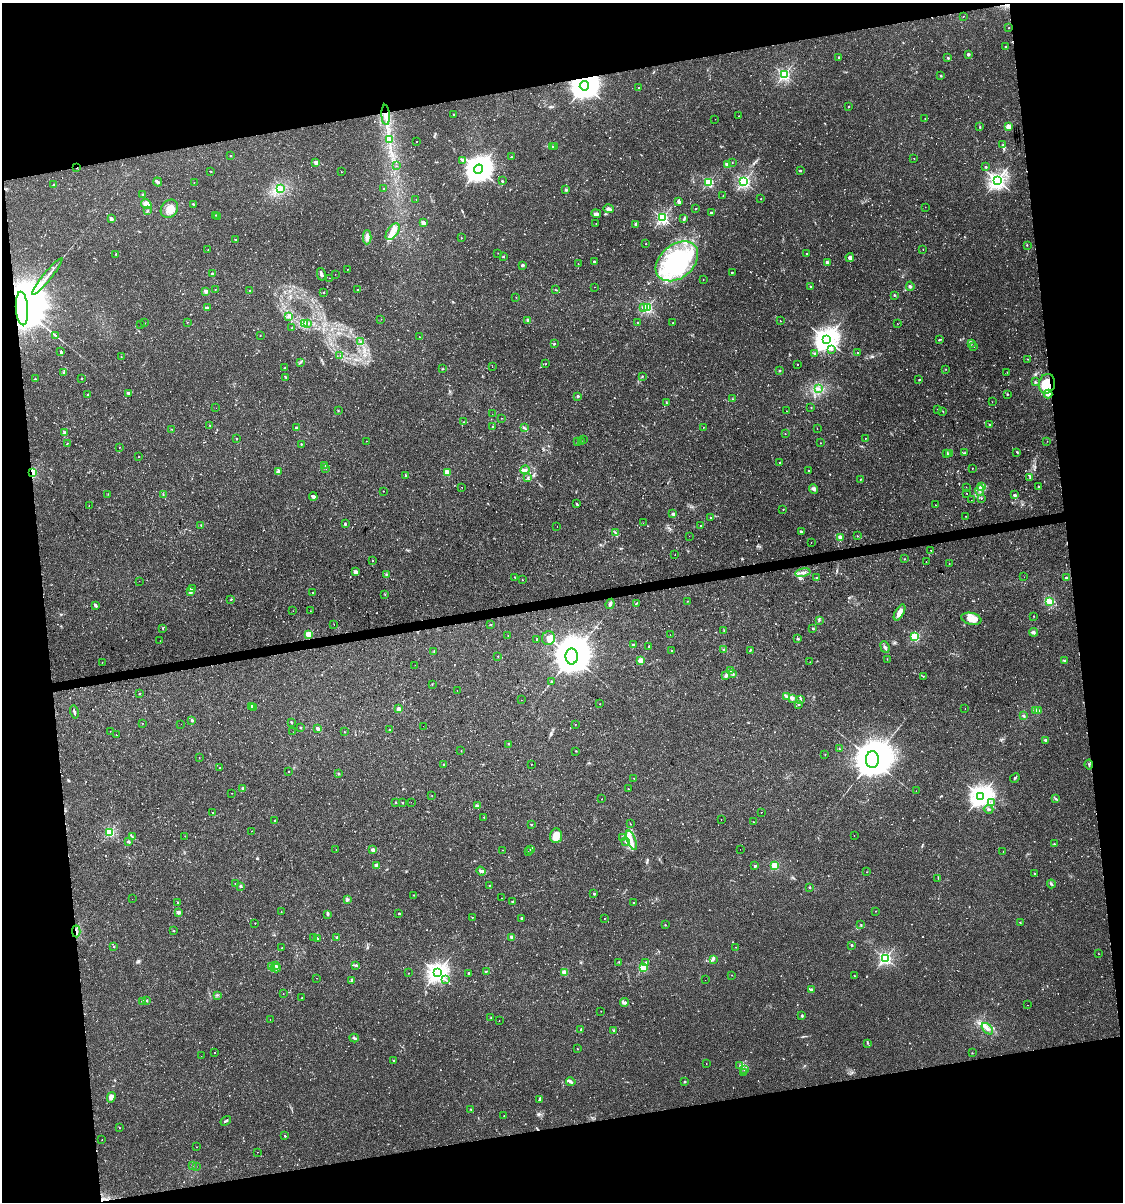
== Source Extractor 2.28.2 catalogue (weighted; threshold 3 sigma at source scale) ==
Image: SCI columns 67-4547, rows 1-4799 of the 4573 x 4799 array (HDU 1 of 3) = the unmasked area's bounding box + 8 px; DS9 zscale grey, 4 x 4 block average (1 PNG px = mean of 4 x 4 image px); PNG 1125 x 1204 px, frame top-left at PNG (2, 3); each listed source drawn as its Kron ellipse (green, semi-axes under 4 px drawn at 4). Shown black and unused: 22% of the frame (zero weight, under 2 of 3 exposures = <1% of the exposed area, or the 3 px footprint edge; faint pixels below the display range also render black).
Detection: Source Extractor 2.28.2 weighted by HDU 2 'WHT'. Background 0.0342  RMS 0.0031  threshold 0.0142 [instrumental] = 3 sigma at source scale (4.5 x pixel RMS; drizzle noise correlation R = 1.50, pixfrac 1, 0.0396/0.0396 arcsec/px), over >= 5 px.
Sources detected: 879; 3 too faint to see at this stretch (4 x 4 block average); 1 inside a brighter object's white glare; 17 cosmic-ray / hot-pixel residue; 1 long thin detection or spike segment (spike, bleed or trail) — neither listed nor drawn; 9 coinciding with a brighter row at this scale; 22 inside a brighter listed object's ellipse — not listed separately; of the other 826, all 500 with FLUX_AUTO >= 0.633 (the completeness limit of this list) listed and drawn (326 fainter detections not listed), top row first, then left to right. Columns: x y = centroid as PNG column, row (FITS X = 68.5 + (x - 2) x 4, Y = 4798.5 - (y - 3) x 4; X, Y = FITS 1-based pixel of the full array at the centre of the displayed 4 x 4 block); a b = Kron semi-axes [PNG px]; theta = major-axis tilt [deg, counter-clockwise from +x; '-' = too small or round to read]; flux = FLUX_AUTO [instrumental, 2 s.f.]
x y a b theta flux
963 16 2 2 - 2
1009 28 2 2 - 0.69
1006 47 2 2 - 3.2
968 54 2 2 - 14
839 57 2 2 - 4.4
948 58 2 2 - 3.7
784 75 2 2 - 350
941 76 3 2 - 1.7
584 86 5 4 - 3000
639 88 2 2 - 1.8
848 106 2 2 - 1
453 114 2 2 - 2.6
386 115 10 3 -86 10
739 116 2 2 - 0.67
925 118 2 2 - 1
715 119 2 2 - 1.6
980 126 3 2 - 1.1
1008 126 2 2 - 59
389 139 2 2 - 1
416 142 2 2 - 0.82
1003 145 3 2 - 1.4
555 146 2 2 - 0.77
553 147 2 2 - 1.8
231 156 2 2 - 1.9
511 157 2 2 - 1.7
914 159 2 2 - 0.92
463 160 2 2 - 1.1
732 162 2 2 - 1.2
316 163 2 2 - 31
727 165 2 2 - 42
397 166 2 2 - 0.65
986 167 2 2 - 1.8
77 168 2 2 - 1.4
478 169 5 4 - 2500
211 171 3 2 - 0.95
800 171 2 2 - 3.5
341 172 2 2 - 0.87
997 180 3 2 - 900
502 181 3 2 - 1.6
744 181 2 2 - 410
158 182 5 2 - 5.8
709 182 2 2 - 210
194 183 2 2 - 1.5
54 185 3 2 - 2.1
281 188 2 2 - 1.2
384 189 2 2 - 2.5
566 190 3 2 - 2.2
143 195 2 2 - 5
723 196 2 2 - 0.65
416 199 2 2 - 0.76
761 199 2 2 - 0.93
679 201 2 2 - 12
146 204 6 4 -31 12
193 204 2 2 - 1.6
925 207 2 2 - 1.8
696 208 2 2 - 0.82
169 209 10 8 50 22
609 209 5 2 - 3.6
148 211 3 2 - 1.3
711 213 2 2 - 3.8
596 214 5 3 - 5.1
216 215 2 2 - 0.97
218 217 2 2 - 4.5
662 218 2 2 - 370
111 219 2 2 - 18
684 219 4 2 - 2.9
423 223 2 2 - 29
596 223 2 2 - 0.69
636 224 2 2 - 12
393 232 9 5 56 16
367 237 7 3 88 7.2
461 238 2 2 - 1.3
235 240 2 2 - 2.8
646 244 2 2 - 1.4
1027 245 2 2 - 1.3
923 249 2 2 - 1
208 250 2 2 - 1.2
498 253 2 2 - 0.68
807 253 2 2 - 1.1
116 254 2 2 - 1.8
503 257 2 2 - 2.7
850 258 4 4 - 5.2
677 261 24 16 40 200
594 262 2 2 - 7.7
827 263 2 2 - 25
578 264 2 2 - 0.91
523 265 2 2 - 6
347 269 2 2 - 0.8
732 273 2 2 - 1.1
212 274 3 2 - 1.7
321 274 6 2 -77 4.3
335 274 2 2 - 0.83
47 276 23 2 51 12
329 278 2 2 - 0.89
703 279 2 2 - 0.77
810 286 3 2 - 1.5
910 286 4 2 - 2
595 287 2 2 - 2.7
358 289 2 2 - 2.2
555 289 2 2 - 0.72
215 290 2 2 - 0.68
206 291 2 2 - 27
250 291 3 2 - 1.7
324 293 2 2 - 2.3
894 295 2 2 - 2.2
516 297 2 2 - 1.1
208 307 4 2 - 2
643 307 2 2 - 11
647 308 2 2 - 270
22 309 17 6 -86 29000
289 316 4 3 - 3.8
381 319 2 2 - 0.64
528 320 2 2 - 20
780 321 2 2 - 1.5
187 322 2 2 - 0.74
145 323 2 2 - 0.74
638 323 2 2 - 2.2
673 323 2 2 - 1.7
897 323 2 2 - 0.63
304 324 3 2 - 4.8
308 324 2 2 - 0.65
140 325 2 2 - 0.86
292 328 2 2 - 1.2
260 335 2 2 - 1.1
56 336 3 2 - 1.8
419 337 2 2 - 0.85
939 339 2 2 - 1.2
826 340 4 3 - 1800
361 341 2 2 - 0.75
972 343 2 2 - 0.83
554 344 3 2 - 1.7
974 346 2 2 - 2.3
831 349 3 2 - 3
60 352 3 2 - 1.8
857 353 2 2 - 2.5
815 354 2 2 - 1.7
340 355 2 2 - 1.1
121 357 2 2 - 0.93
1027 359 2 2 - 0.94
300 363 2 2 - 0.64
545 364 2 2 - 1.3
798 364 2 2 - 1.3
492 367 2 2 - 0.69
284 368 2 2 - 1.1
442 369 2 2 - 1.4
946 369 2 2 - 0.69
780 371 2 2 - 4
64 372 3 2 - 1.3
1007 372 2 2 - 0.69
642 376 2 2 - 1.5
286 377 4 2 - 2
82 378 2 2 - 1.5
35 379 2 2 - 1.1
919 380 2 2 - 1.5
1035 382 4 2 - 1.7
1047 384 10 8 79 32
818 389 3 2 - 3.1
128 393 4 3 - 2.6
1007 394 2 2 - 2
1048 394 4 3 - 6.5
87 395 2 2 - 1.6
578 396 2 2 - 9.2
733 399 2 2 - 0.81
666 402 3 2 - 0.89
992 402 2 2 - 0.84
811 407 2 2 - 1.3
216 408 2 2 - 1.7
937 409 2 2 - 0.65
338 411 2 2 - 1.2
786 411 2 2 - 0.65
943 411 2 2 - 0.79
492 414 2 2 - 0.67
501 418 2 2 - 0.69
463 422 2 2 - 1
210 425 2 2 - 0.92
990 425 3 2 - 1.1
493 427 2 2 - 3.9
703 427 2 2 - 0.84
296 428 2 2 - 11
524 428 3 2 - 2
171 429 2 2 - 0.69
817 429 2 2 - 1.7
64 432 3 3 - 2.7
785 433 2 2 - 0.92
865 438 2 2 - 1
237 439 2 2 - 3.3
584 440 2 2 - 0.82
366 441 2 2 - 2.1
1047 441 2 2 - 0.71
578 442 2 2 - 2.6
581 442 2 2 - 1.5
67 443 2 2 - 1.1
820 443 2 2 - 1.3
301 444 2 2 - 3.8
119 448 2 2 - 1.3
1017 452 3 2 - 1.3
964 453 3 2 - 1.3
947 454 2 2 - 0.64
949 454 2 2 - 1.4
139 457 2 2 - 0.78
779 463 2 2 - 2.1
325 465 3 2 - 1.3
326 468 2 2 - 0.73
972 468 2 2 - 0.67
525 470 4 2 - 3.3
809 470 2 2 - 1.9
278 471 4 3 - 3.3
447 472 2 2 - 57
32 473 2 2 - 160
406 475 3 2 - 1.6
528 477 2 2 - 1.2
1030 477 2 2 - 0.95
860 479 2 2 - 1.7
1038 486 2 2 - 1.9
462 487 2 2 - 0.77
966 487 2 2 - 1
981 487 4 2 - 3.6
814 489 5 3 - 4.8
980 490 5 2 - 4.1
383 491 2 2 - 0.65
108 494 2 2 - 0.82
163 494 2 2 - 1.2
967 494 2 2 - 0.67
1014 495 2 2 - 4.3
313 497 4 3 - 4.5
981 498 2 2 - 1.1
971 500 2 2 - 1.5
576 504 2 2 - 1.8
935 505 2 2 - 0.68
89 506 2 2 - 0.71
783 509 2 2 - 1.2
673 514 4 2 - 3.7
966 516 2 2 - 0.73
711 517 2 2 - 0.64
643 523 2 2 - 0.71
345 524 2 2 - 3.9
201 525 2 2 - 1.3
701 526 2 2 - 0.68
557 527 2 2 - 2
801 532 2 2 - 13
615 533 3 2 - 1.7
689 536 2 2 - 1.5
857 536 2 2 - 0.65
840 537 2 2 - 48
811 542 2 2 - 1.5
931 550 2 2 - 1
675 555 2 2 - 1.1
904 559 2 2 - 1.1
373 560 2 2 - 0.74
926 562 2 2 - 1.8
949 563 2 2 - 1.1
356 572 2 2 - 30
803 573 7 2 11 5.9
386 575 2 2 - 1.1
515 577 2 2 - 1.7
816 577 2 2 - 2.5
1024 577 2 2 - 0.98
1066 578 2 2 - 7.4
522 580 2 2 - 0.63
139 581 2 2 - 1
192 588 3 2 - 2.1
191 591 4 2 - 1.9
312 593 2 2 - 9.5
385 594 2 2 - 1.1
231 599 2 2 - 0.98
687 601 2 2 - 0.7
1049 602 3 2 - 3.2
637 603 2 2 - 0.79
610 604 5 3 - 4.6
96 606 4 3 - 2.7
293 611 2 2 - 0.86
310 611 2 2 - 0.66
899 612 9 3 60 14
1034 616 2 2 - 1.1
971 619 10 6 -13 24
819 620 2 2 - 0.9
334 624 2 2 - 0.97
491 625 2 2 - 1.4
163 628 2 2 - 1.4
813 628 2 2 - 3.9
724 631 2 2 - 0.75
1034 632 4 2 - 3.1
309 635 2 2 - 120
670 635 2 2 - 1.1
508 636 2 2 - 0.72
915 637 2 2 - 190
548 638 7 6 - 10
537 639 2 2 - 3.5
797 639 3 2 - 1.4
160 641 2 2 - 0.94
633 645 2 2 - 6.3
649 646 2 2 - 1.5
885 647 6 2 -68 3.4
723 650 2 2 - 1.1
750 650 3 2 - 1.6
434 651 2 2 - 0.7
671 651 2 2 - 0.75
498 656 2 2 - 0.93
572 656 8 6 88 8500
887 659 2 2 - 0.75
641 661 3 3 - 13
1065 661 3 2 - 1.8
102 662 2 2 - 0.67
810 662 2 2 - 0.9
415 665 2 2 - 0.86
730 670 3 2 - 2.1
733 673 3 2 - 1.9
725 676 4 3 - 3.2
923 676 2 2 - 0.72
551 682 3 2 - 1
432 684 2 2 - 0.93
457 690 2 2 - 1.5
139 694 2 2 - 1.6
786 696 4 3 - 3.3
792 699 4 2 - 4.2
801 699 3 2 - 1.9
521 700 2 2 - 0.79
600 704 2 2 - 0.82
799 704 3 2 - 1.2
252 706 2 2 - 13
253 708 2 2 - 2.1
399 709 2 2 - 40
965 709 2 2 - 1.1
1036 710 2 2 - 34
1038 710 2 2 - 7.5
74 712 6 2 -76 4.3
1024 716 2 2 - 3.2
192 720 2 2 - 4.7
291 722 3 2 - 1.2
143 723 2 2 - 0.85
181 724 2 2 - 1
575 724 2 2 - 0.98
423 726 2 2 - 0.85
300 727 2 2 - 1
318 729 2 2 - 19
390 730 2 2 - 2.2
110 731 2 2 - 1.4
293 732 2 2 - 2.5
344 732 2 2 - 0.81
116 735 2 2 - 0.71
1045 740 2 2 - 8.9
509 744 2 2 - 1.1
839 749 2 2 - 0.68
461 751 2 2 - 0.79
576 751 2 2 - 1.1
825 754 2 2 - 0.71
199 758 2 2 - 0.95
872 760 8 6 88 9500
443 764 2 2 - 3.5
531 764 2 2 - 1.6
1089 764 5 2 - 1.9
220 768 2 2 - 3.2
288 771 2 2 - 1.2
338 774 2 2 - 7.5
634 778 2 2 - 0.75
1015 778 5 2 - 2.9
243 788 3 2 - 1.7
628 789 2 2 - 0.74
916 791 2 2 - 0.73
232 793 2 2 - 0.78
432 796 2 2 - 0.67
981 796 3 3 - 1400
1055 798 2 2 - 0.68
602 799 2 2 - 0.69
411 802 2 2 - 1.1
396 803 2 2 - 1.4
402 803 2 2 - 1.4
992 803 2 2 - 3.7
477 806 3 2 - 4.8
989 809 5 2 - 2.1
761 812 2 2 - 1.2
213 813 2 2 - 1.4
484 817 2 2 - 1.1
721 819 2 2 - 0.72
275 820 2 2 - 1.5
753 822 2 2 - 0.64
630 824 2 2 - 0.88
531 825 2 2 - 3.7
251 831 2 2 - 3.1
110 832 2 2 - 210
185 836 2 2 - 0.78
556 836 7 6 - 23
854 836 2 2 - 0.8
132 837 3 2 - 1.9
623 838 3 2 - 1.4
631 840 10 3 -69 11
128 841 4 2 - 2
625 841 3 2 - 1.6
1054 844 2 2 - 0.87
336 849 2 2 - 0.76
531 849 4 3 - 2.3
740 849 2 2 - 1.6
373 850 2 2 - 19
503 850 2 2 - 3
1003 851 2 2 - 0.66
528 852 2 2 - 0.74
376 866 2 2 - 33
755 866 2 2 - 7.6
775 866 2 2 - 120
481 871 5 2 - 6.7
867 872 2 2 - 0.77
1034 873 2 2 - 2.4
938 878 2 2 - 0.7
235 883 2 2 - 3.4
1051 884 4 2 - 2.8
240 886 2 2 - 10
489 886 2 2 - 0.77
810 888 2 2 - 0.87
594 894 2 2 - 9.1
414 895 2 2 - 0.87
502 898 2 2 - 0.8
132 899 2 2 - 0.89
347 899 2 2 - 14
513 901 3 2 - 1.3
178 902 2 2 - 2.7
634 903 2 2 - 1.2
876 911 2 2 - 0.91
178 912 2 2 - 19
281 912 2 2 - 0.99
399 913 2 2 - 1.6
328 914 4 2 - 1.8
472 917 2 2 - 0.79
522 918 3 2 - 2.6
604 918 2 2 - 0.77
1020 922 2 2 - 2.5
255 923 2 2 - 1.8
665 925 2 2 - 1.9
861 925 2 2 - 1.2
76 931 6 2 -87 3.4
174 931 2 2 - 1.3
314 937 2 2 - 0.75
512 937 2 2 - 33
337 938 2 2 - 16
317 939 3 2 - 1.7
852 945 2 2 - 6.4
114 946 2 2 - 1.7
736 947 3 2 - 0.81
282 948 2 2 - 1
1099 954 2 2 - 0.7
885 958 2 2 - 430
713 959 3 2 - 2.3
619 962 2 2 - 0.96
645 962 2 2 - 4.7
355 965 3 2 - 2.1
271 966 3 2 - 1.7
275 966 3 2 - 2
276 968 5 2 - 3.7
643 968 2 2 - 140
486 971 3 2 - 0.83
564 972 3 2 - 11
409 973 2 2 - 0.71
437 973 3 3 - 1100
469 973 2 2 - 7.9
732 975 2 2 - 0.66
855 976 2 2 - 1.6
316 978 2 2 - 1.5
352 980 3 2 - 1.8
445 980 2 2 - 0.82
705 980 2 2 - 0.65
811 990 2 2 - 28
283 994 2 2 - 0.64
217 995 2 2 - 1.3
302 998 2 2 - 1.1
147 1000 2 2 - 4.5
142 1001 2 2 - 8.1
624 1002 4 2 - 2.4
1028 1005 2 2 - 0.68
601 1011 2 2 - 0.77
802 1016 2 2 - 8.7
491 1017 2 2 - 1.3
270 1019 2 2 - 0.92
499 1020 2 2 - 0.91
987 1029 7 3 -47 7
581 1030 2 2 - 1.5
614 1030 2 2 - 7.9
354 1038 4 2 - 3.7
868 1043 3 2 - 1.4
577 1049 2 2 - 1.3
215 1053 2 2 - 2
972 1053 2 2 - 1.4
201 1056 2 2 - 1.5
393 1060 2 2 - 1.5
706 1064 2 2 - 0.66
740 1066 2 2 - 1.2
744 1069 2 2 - 2
743 1073 2 2 - 0.8
571 1082 5 2 - 5.4
684 1082 2 2 - 5.1
111 1097 5 4 - 9.1
539 1100 3 3 - 2.7
471 1109 2 2 - 0.95
504 1116 2 2 - 1.6
226 1121 6 2 32 2.9
120 1128 2 2 - 1.2
285 1136 2 2 - 1.8
102 1140 2 2 - 0.63
197 1147 2 2 - 1.2
257 1152 2 2 - 0.86
192 1165 2 2 - 2.4
196 1166 2 2 - 0.67
Overlapping masked pixels (flux is a lower limit): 7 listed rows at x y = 584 86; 386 115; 77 168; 22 309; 1047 384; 32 473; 76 931
Diffuse or blended objects may show on this block-average render without a row.